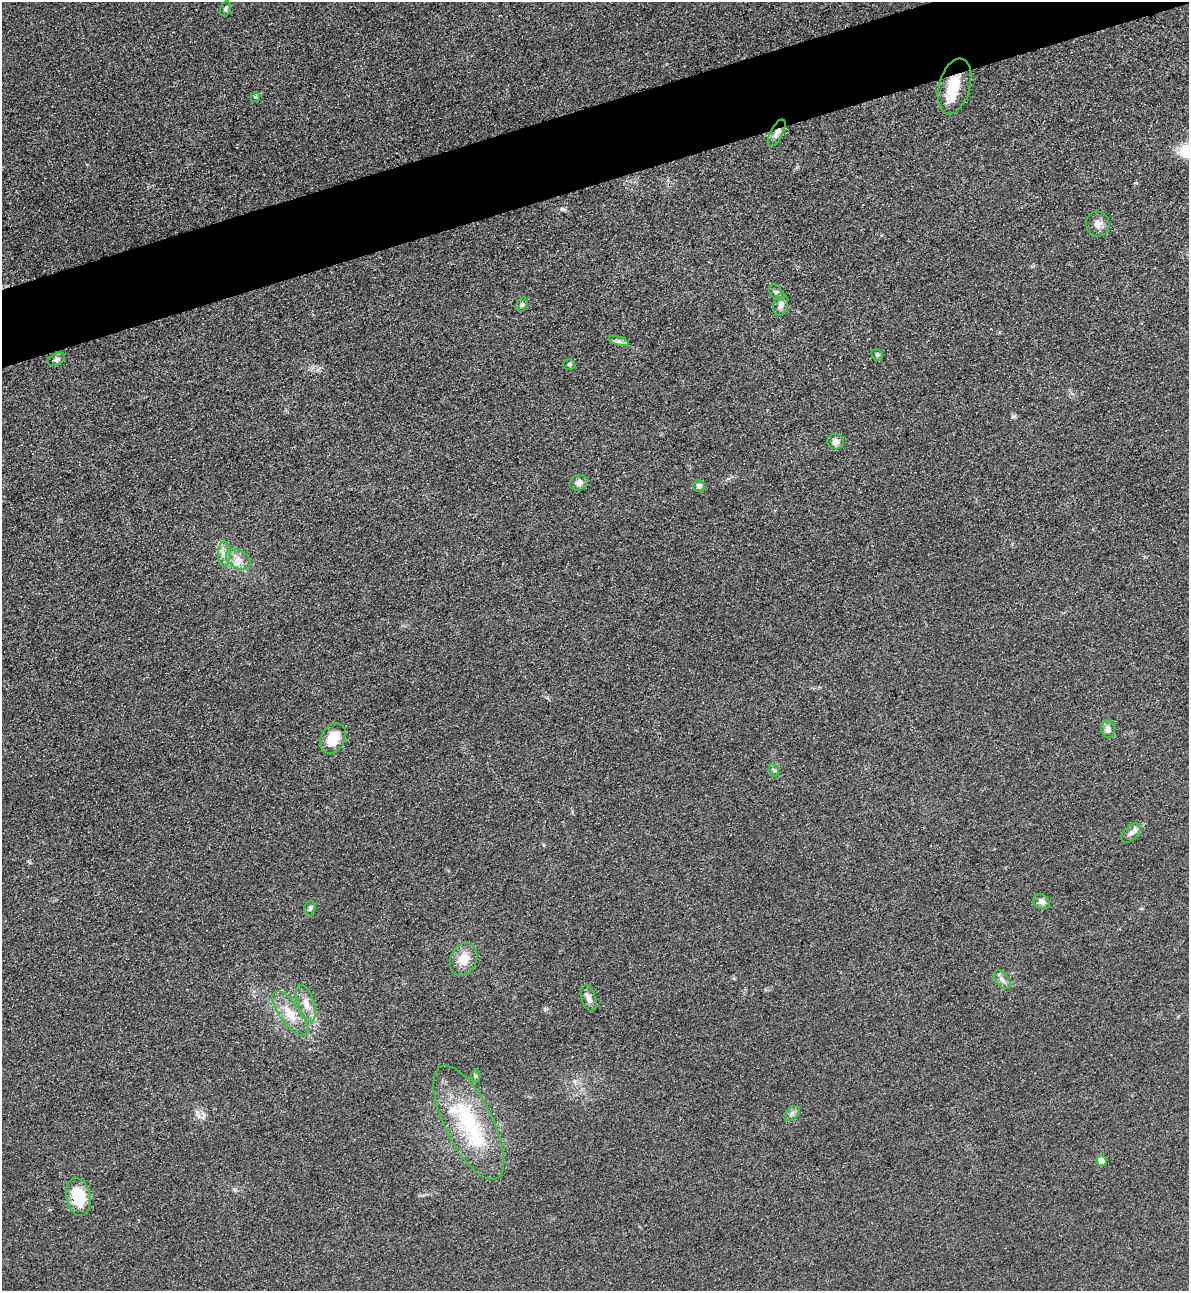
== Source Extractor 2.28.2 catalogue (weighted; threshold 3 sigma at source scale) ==
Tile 10 of 4 x 4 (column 2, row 3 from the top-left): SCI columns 1472-2658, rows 1318-2606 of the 5195 x 5213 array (HDU 1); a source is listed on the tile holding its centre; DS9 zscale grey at full resolution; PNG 1191 x 1293 px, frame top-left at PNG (2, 2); each listed source drawn as its Kron ellipse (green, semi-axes under 4 px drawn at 4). Shown black and unused: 5% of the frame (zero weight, under 3 of 4 exposures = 3% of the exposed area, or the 3 px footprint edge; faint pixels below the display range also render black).
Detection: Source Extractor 2.28.2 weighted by HDU 2 'WHT'; one run over the whole footprint, this tile lists its part. Background 0.0679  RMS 0.0084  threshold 0.0379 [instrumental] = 3 sigma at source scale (4.5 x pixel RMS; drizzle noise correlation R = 1.50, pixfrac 1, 0.05/0.05 arcsec/px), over >= 5 px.
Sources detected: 36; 1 inside a brighter object's white glare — neither listed nor drawn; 2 inside a brighter listed object's ellipse — not listed separately; the other 33 listed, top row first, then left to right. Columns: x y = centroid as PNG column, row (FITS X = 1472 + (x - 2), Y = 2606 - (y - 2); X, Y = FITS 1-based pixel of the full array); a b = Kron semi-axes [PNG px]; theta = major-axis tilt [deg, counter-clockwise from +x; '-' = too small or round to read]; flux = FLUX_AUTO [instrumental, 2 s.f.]
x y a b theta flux
225 9 8 5 73 1.5
954 86 28 15 74 23
255 97 5 5 - 1.1
777 133 15 6 62 4.3
1098 224 12 11 - 5.3
777 293 10 6 -49 2.4
522 304 7 5 74 1.7
781 305 11 7 79 4.9
619 341 10 4 -17 2.4
877 355 6 5 - 1.4
57 359 9 6 28 2.6
569 364 6 5 - 1.2
836 442 8 7 - 4.2
579 483 9 7 14 3.9
699 486 6 6 - 2.9
224 554 13 6 90 4.8
238 559 13 9 -33 7.2
1108 729 9 7 -84 4
333 739 16 12 61 18
774 770 6 5 - 1.7
1131 833 12 7 46 3.8
1042 902 8 7 - 4.9
310 908 7 5 76 1.8
464 959 17 13 66 14
1002 980 11 6 -50 3.6
589 998 13 7 -71 4.7
306 1004 19 8 -75 8.3
290 1014 27 10 -54 16
475 1076 6 4 90 1.3
792 1113 9 5 41 2.7
469 1123 63 24 -63 73
1101 1161 5 5 - 11
78 1197 19 12 -80 29
Overlapping masked pixels (flux is a lower limit): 3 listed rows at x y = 954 86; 777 133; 78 1197